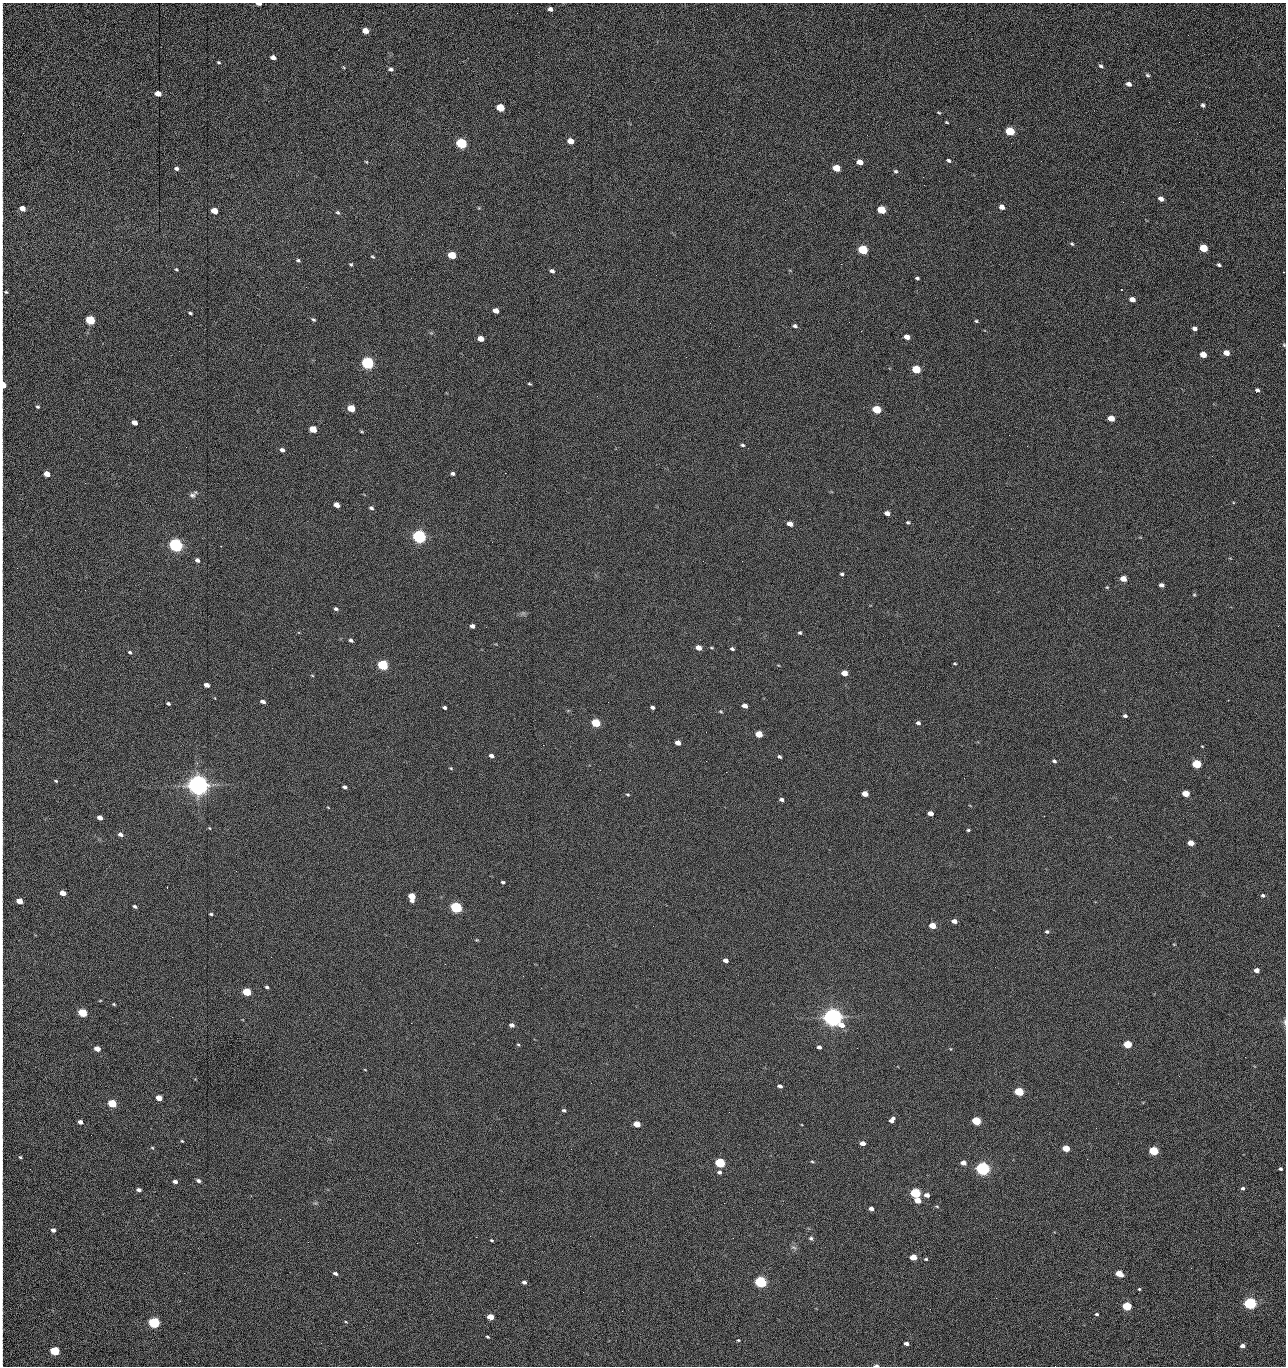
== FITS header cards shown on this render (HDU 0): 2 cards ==
NAXIS1  =                 1284 /fastest changing axis
NAXIS2  =                 1364 /next to fastest changing axis

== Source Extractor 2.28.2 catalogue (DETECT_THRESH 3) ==
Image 1284 x 1364 px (HDU 0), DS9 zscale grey, 1 PNG px = 1 image px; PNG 1288 x 1368 px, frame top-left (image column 1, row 1364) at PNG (2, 3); no overlay
Background 153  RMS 15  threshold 45.4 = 3 sigma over >= 5 px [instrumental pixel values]
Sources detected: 270; all 270 listed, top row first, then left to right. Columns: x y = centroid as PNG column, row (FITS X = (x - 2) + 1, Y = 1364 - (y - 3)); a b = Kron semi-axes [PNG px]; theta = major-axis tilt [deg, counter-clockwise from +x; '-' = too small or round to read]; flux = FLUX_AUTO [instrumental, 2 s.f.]
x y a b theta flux
259 4 5 2 - 4.5e+03
550 9 5 4 - 3.7e+03
2 18 8 2 90 1.2e+03
365 31 5 4 - 1.3e+04
1188 35 2 2 - 9.5e+02
273 57 5 4 - 4.9e+03
2 58 18 2 90 3.5e+03
219 62 5 3 - 1.2e+03
1101 66 6 4 -40 2.0e+03
343 67 5 3 - 9.2e+02
391 69 6 5 - 2.6e+03
1147 75 5 4 - 1.7e+03
1129 84 5 4 - 4.3e+03
2 88 10 2 90 1.6e+03
158 94 5 4 - 1.4e+04
2 103 9 2 90 1.7e+03
1203 105 5 4 - 2.1e+03
500 108 6 5 - 4.2e+04
939 113 5 3 - 1.1e+03
947 122 4 3 - 1.1e+03
1179 122 3 2 - 7.6e+02
1010 131 6 5 - 6.1e+04
570 141 5 4 - 1.4e+04
461 143 6 5 - 1.6e+05
948 160 6 4 -33 1.8e+03
1041 161 2 2 - 1.2e+03
366 162 5 3 - 9.5e+02
860 162 5 4 - 1.2e+04
836 168 6 4 -21 2.8e+04
2 169 10 2 90 1.8e+03
176 169 5 4 - 2.5e+03
895 171 5 4 - 1.6e+03
923 177 2 2 - 1.2e+04
1161 199 5 4 - 6.2e+03
1123 202 2 2 - 4.8e+02
1002 207 5 5 - 5.8e+03
22 208 5 4 - 1.0e+04
479 208 5 3 - 9.6e+02
881 210 6 5 - 5.1e+04
214 211 5 4 - 2.0e+04
338 212 6 4 -35 1.6e+03
2 218 24 2 90 4.6e+03
1072 244 5 4 - 1.5e+03
1204 248 5 5 - 4.2e+04
863 250 6 5 - 1.0e+05
452 255 5 4 - 4.0e+04
373 257 6 4 -36 1.3e+03
298 260 5 4 - 1.7e+03
351 264 4 4 - 1.6e+03
841 264 2 2 - 1.8e+04
1219 265 4 3 - 1.8e+03
176 269 4 4 - 1.1e+03
2 271 15 2 90 2.6e+03
552 271 5 4 - 2.6e+03
1283 272 2 2 - 6.0e+02
917 278 4 3 - 1.6e+03
306 287 2 2 - 4.5e+02
6 292 6 5 - 1.8e+03
1132 299 5 4 - 7.7e+03
496 311 5 4 - 9.3e+03
190 313 4 2 - 1.6e+03
2 314 10 2 90 1.7e+03
90 320 5 5 - 1.0e+05
313 320 6 4 -35 1.6e+03
976 321 4 4 - 1.3e+03
849 322 2 2 - 4.6e+02
710 323 2 2 - 2.3e+03
795 326 5 4 - 2.2e+03
1195 328 4 4 - 3.7e+03
907 337 5 4 - 7.8e+03
481 339 5 4 - 1.6e+04
1284 345 5 4 - 1.0e+03
2 349 14 2 90 2.0e+03
1226 353 5 4 - 1.0e+04
1203 355 5 4 - 1.6e+04
368 363 6 5 - 3.0e+05
916 369 5 5 - 5.7e+04
529 384 4 3 - 1.2e+03
3 385 6 3 -86 2.0e+04
1257 390 5 4 - 3.1e+03
37 407 5 4 - 1.7e+03
351 408 5 4 - 3.7e+04
877 409 5 4 - 5.9e+04
1111 418 5 4 - 1.8e+04
134 423 5 4 - 8.4e+03
313 429 5 4 - 2.9e+04
362 432 6 3 -19 9.8e+02
1009 435 2 2 - 2.0e+03
743 445 5 3 - 1.6e+03
186 447 2 2 - 1.9e+03
282 450 5 4 - 3.6e+03
452 473 4 4 - 2.4e+03
47 474 5 4 - 1.2e+04
2 478 15 2 90 2.4e+03
85 483 2 2 - 6.8e+02
193 495 11 6 40 3.5e+03
337 505 5 4 - 1.0e+04
371 508 5 4 - 2.5e+03
887 513 5 4 - 5.9e+03
908 523 5 4 - 1.6e+03
790 524 5 4 - 8.7e+03
419 537 6 5 - 5.0e+05
492 542 2 2 - 1.7e+03
176 545 6 5 - 5.3e+05
197 560 5 4 - 4.0e+03
742 561 2 2 - 5.3e+02
842 574 4 3 - 1.7e+03
1123 579 5 4 - 1.4e+04
1161 585 5 4 - 4.0e+03
1107 587 4 4 - 9.9e+02
1194 595 5 4 - 1.1e+03
336 609 5 4 - 2.1e+03
472 626 4 4 - 4.3e+03
800 633 4 4 - 1.5e+03
351 640 5 4 - 2.2e+03
698 648 5 4 - 1.0e+04
711 648 5 3 - 1.0e+03
732 649 4 3 - 1.8e+03
130 652 5 4 - 1.6e+03
955 663 3 2 - 1.0e+03
383 665 5 5 - 1.6e+05
844 673 5 4 - 1.4e+04
312 675 5 3 - 7.9e+02
207 685 5 4 - 6.8e+03
1228 700 2 2 - 5.1e+02
263 702 5 4 - 4.2e+03
168 703 4 3 - 1.9e+03
745 706 5 4 - 6.4e+03
444 707 4 3 - 2.1e+03
652 707 4 3 - 2.5e+03
720 711 5 3 - 1.0e+03
1125 716 4 3 - 1.9e+03
596 723 5 4 - 6.5e+04
918 723 5 4 - 2.5e+03
706 732 2 2 - 4.1e+02
759 734 5 4 - 2.7e+04
678 743 5 4 - 7.6e+03
543 745 2 2 - 2.2e+03
1202 746 3 2 - 7.0e+02
491 756 5 4 - 4.1e+03
779 757 4 3 - 1.9e+03
706 761 2 2 - 1.4e+03
1054 761 5 4 - 2.1e+03
1197 764 5 4 - 7.6e+04
451 768 5 4 - 1.0e+03
726 772 2 2 - 1.7e+03
56 781 5 3 - 1.1e+03
198 785 7 6 - 1.5e+06
344 787 5 4 - 2.6e+03
1186 793 5 4 - 2.5e+04
865 794 5 4 - 1.1e+04
628 795 5 3 - 1.2e+03
781 800 4 3 - 2.9e+03
328 807 5 3 - 7.4e+02
930 813 5 4 - 7.9e+03
1044 816 2 2 - 4.8e+02
100 818 5 4 - 6.7e+03
209 828 4 3 - 8.2e+02
968 830 4 3 - 1.3e+03
120 834 5 4 - 4.0e+03
2 838 11 2 90 2.1e+03
1191 843 5 4 - 1.5e+04
503 882 4 3 - 1.8e+03
167 887 2 2 - 5.7e+02
63 893 5 4 - 1.2e+04
1263 896 5 5 - 2.1e+03
412 897 6 5 - 2.7e+04
19 901 5 4 - 1.6e+04
135 906 4 3 - 1.9e+03
456 907 5 4 - 2.4e+05
211 914 4 3 - 1.4e+03
954 921 5 4 - 5.8e+03
932 926 5 4 - 1.9e+04
1047 932 4 4 - 1.8e+03
477 940 6 3 0 8.9e+02
725 960 5 4 - 5.9e+03
1257 970 4 4 - 7.3e+03
523 976 2 2 - 1.4e+03
2 985 15 2 -89 3.1e+03
267 987 4 3 - 1.9e+03
247 992 5 4 - 6.1e+04
114 1004 4 3 - 1.2e+03
82 1013 5 4 - 7.6e+04
833 1017 7 6 - 1.2e+06
1285 1022 9 4 -86 1.9e+03
411 1023 2 2 - 3.5e+03
512 1025 5 4 - 4.4e+03
2 1032 23 2 90 4.1e+03
518 1044 5 4 - 1.2e+03
1127 1044 5 4 - 4.8e+04
819 1047 4 4 - 3.6e+03
857 1048 2 2 - 7.9e+02
97 1049 5 4 - 1.1e+04
1245 1057 2 2 - 1.2e+03
2 1061 15 2 90 2.8e+03
365 1070 4 2 - 6.9e+02
1179 1076 3 2 - 1.8e+03
780 1086 4 3 - 3.2e+03
1019 1092 5 4 - 8.8e+04
159 1098 5 4 - 1.2e+04
112 1103 5 4 - 6.5e+04
564 1110 4 3 - 1.8e+03
729 1112 2 2 - 6.2e+02
2 1117 11 2 90 1.7e+03
892 1120 7 4 53 4.7e+03
976 1121 5 4 - 7.2e+04
80 1122 4 4 - 5.2e+03
637 1124 5 4 - 2.1e+04
1096 1128 2 2 - 4.3e+02
91 1135 2 2 - 1.3e+03
182 1141 5 3 - 9.5e+02
2 1142 10 2 90 1.7e+03
862 1143 5 4 - 7.1e+03
152 1148 5 4 - 1.0e+03
1066 1148 5 4 - 3.2e+04
571 1149 2 2 - 6.0e+02
1154 1151 5 4 - 9.9e+04
20 1157 4 3 - 1.3e+03
1087 1159 2 2 - 1.2e+03
812 1161 5 3 - 1.1e+03
720 1163 5 4 - 1.5e+05
963 1163 5 4 - 7.7e+03
30 1169 2 2 - 1.5e+03
982 1169 5 5 - 6.2e+05
1280 1169 4 3 - 1.9e+03
719 1172 5 4 - 2.8e+03
198 1181 5 4 - 2.7e+03
175 1182 4 4 - 4.5e+03
1243 1188 5 4 - 2.1e+03
139 1190 5 3 - 3.7e+03
915 1193 5 4 - 1.5e+05
927 1195 5 4 - 6.2e+03
918 1200 5 4 - 1.6e+04
937 1206 6 3 -9 1.1e+03
871 1209 4 4 - 4.6e+03
280 1219 2 2 - 1.4e+03
2 1223 9 2 90 1.6e+03
53 1230 4 4 - 4.0e+03
476 1237 2 2 - 4.8e+03
811 1238 6 5 - 2.1e+03
492 1240 3 3 - 1.2e+03
308 1242 3 2 - 1.2e+03
417 1243 2 2 - 3.5e+03
794 1248 9 5 -23 2.3e+03
2 1257 17 2 90 3.4e+03
913 1257 5 4 - 1.9e+04
926 1259 5 4 - 1.4e+03
335 1273 5 3 - 2.7e+03
1119 1274 5 4 - 2.7e+04
524 1282 4 4 - 3.2e+03
760 1282 5 4 - 3.0e+05
1139 1289 4 3 - 1.1e+03
2 1293 21 2 90 3.7e+03
996 1298 2 2 - 2.0e+03
1250 1303 5 4 - 3.6e+05
1127 1306 5 4 - 7.8e+04
622 1311 2 2 - 4.7e+02
1096 1314 4 3 - 1.5e+03
490 1317 5 4 - 1.8e+04
346 1322 5 3 - 9.3e+02
154 1323 5 4 - 2.4e+05
487 1337 4 2 - 1.3e+03
738 1340 4 3 - 1.1e+03
321 1343 3 2 - 1.1e+03
906 1343 5 3 - 3.9e+03
1242 1346 4 3 - 5.0e+03
2 1351 10 2 90 1.9e+03
55 1351 5 4 - 9.4e+04
876 1366 5 2 - 3.3e+03
1055 1366 2 2 - 1.3e+03
At the frame edge (FLAGS 8, measured only in part): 26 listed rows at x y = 259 4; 2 18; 2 58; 2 88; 2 103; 2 169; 2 218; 2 271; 2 314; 1284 345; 2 349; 3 385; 2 478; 2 838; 2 985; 1285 1022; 2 1032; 2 1061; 2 1117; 2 1142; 2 1223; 2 1257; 2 1293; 2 1351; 876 1366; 1055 1366

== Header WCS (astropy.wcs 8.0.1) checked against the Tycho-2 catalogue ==
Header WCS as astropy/WCSLIB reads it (CRVAL/CRPIX/CD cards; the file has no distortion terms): RA---TAN/DEC--TAN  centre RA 15:41:42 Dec +51:58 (235.42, +51.97 deg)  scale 1.26 arcsec/px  FOV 26.9' x 28.5'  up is +92 deg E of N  parity flipped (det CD > 0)
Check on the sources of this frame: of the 60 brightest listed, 11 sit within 2.0 arcsec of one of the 12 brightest Tycho-2 stars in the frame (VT <= 12.29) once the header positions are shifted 0.37 arcsec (0.31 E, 0.21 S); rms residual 0.86 arcsec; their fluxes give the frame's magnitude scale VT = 25.23 - 2.5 log10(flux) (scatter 0.20 mag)
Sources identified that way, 11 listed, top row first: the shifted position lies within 2.0 arcsec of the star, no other Tycho-2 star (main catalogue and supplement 1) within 4.0 arcsec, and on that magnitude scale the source's flux lands within +1.5 / -3 mag of the star's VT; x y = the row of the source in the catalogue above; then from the Tycho-2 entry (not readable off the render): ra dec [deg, ICRS J2000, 3 dp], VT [Tycho-2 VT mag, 2 dp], TYC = Tycho-2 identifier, HIP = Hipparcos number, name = IAU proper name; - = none
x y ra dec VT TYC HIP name
368 363 235.614 +52.064 11.61 3489-1132-1 - -
419 537 235.514 +52.049 11.19 3489-1407-1 - -
176 545 235.515 +52.133 11.12 3489-1380-1 - -
198 785 235.378 +52.130 9.31 3489-1322-1 76850 -
456 907 235.303 +52.042 11.52 3489-958-1 - -
833 1017 235.232 +51.912 9.59 3489-824-1 - -
982 1169 235.143 +51.862 10.97 3489-1016-1 - -
915 1193 235.131 +51.886 12.29 3489-908-1 - -
760 1282 235.084 +51.941 11.45 3489-1346-1 - -
1250 1303 235.062 +51.771 11.53 3489-1453-1 - -
154 1323 235.075 +52.152 11.74 3489-912-1 - -